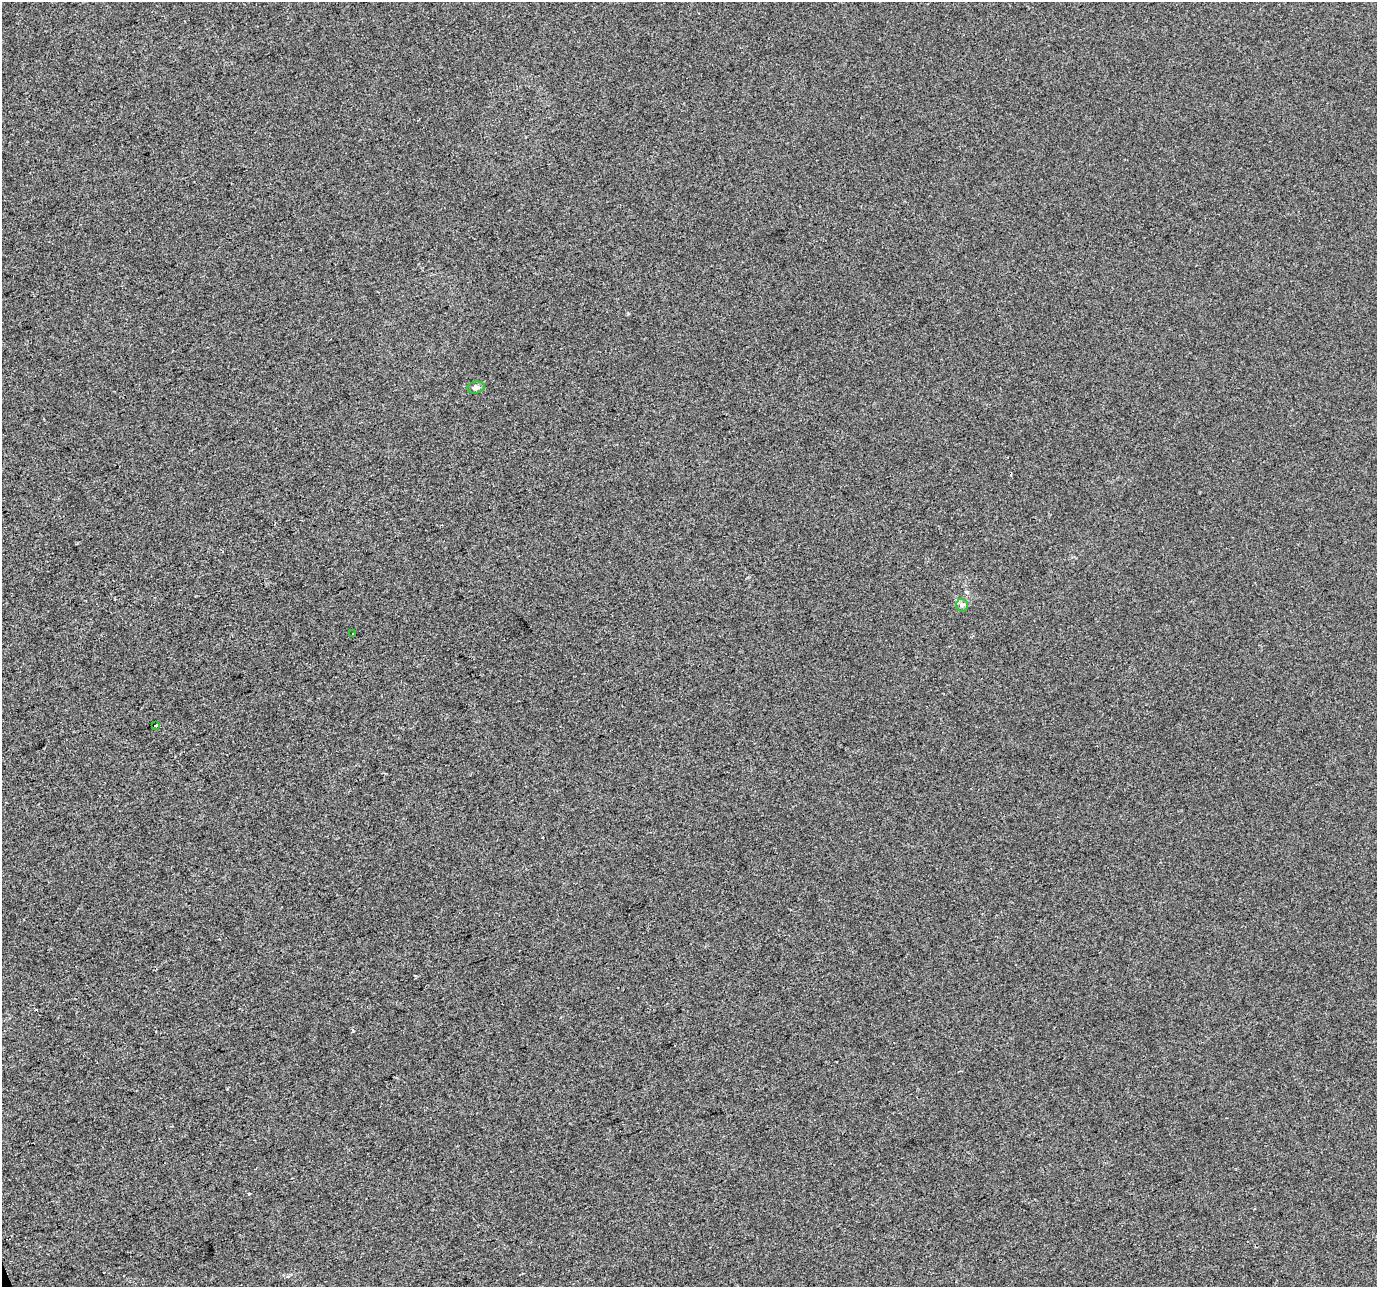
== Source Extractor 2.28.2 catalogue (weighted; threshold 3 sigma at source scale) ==
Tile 7 of 4 x 4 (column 3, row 2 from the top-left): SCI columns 2752-4126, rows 2698-3982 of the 5501 x 5340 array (HDU 1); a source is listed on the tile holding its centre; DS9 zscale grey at full resolution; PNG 1379 x 1289 px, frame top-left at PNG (2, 2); each listed source drawn as its Kron ellipse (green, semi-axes under 4 px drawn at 4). Shown black and unused: <1% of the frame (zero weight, under 2 of 3 exposures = <1% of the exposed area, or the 3 px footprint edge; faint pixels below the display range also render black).
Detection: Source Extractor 2.28.2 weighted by HDU 2 'WHT'; one run over the whole footprint, this tile lists its part. Background -1.26e-04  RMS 0.0056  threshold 0.0253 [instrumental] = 3 sigma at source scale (4.5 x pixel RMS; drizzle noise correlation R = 1.50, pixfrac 1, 0.0396/0.0396 arcsec/px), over >= 5 px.
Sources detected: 6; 2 cosmic-ray / hot-pixel residue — neither listed nor drawn; the other 4 listed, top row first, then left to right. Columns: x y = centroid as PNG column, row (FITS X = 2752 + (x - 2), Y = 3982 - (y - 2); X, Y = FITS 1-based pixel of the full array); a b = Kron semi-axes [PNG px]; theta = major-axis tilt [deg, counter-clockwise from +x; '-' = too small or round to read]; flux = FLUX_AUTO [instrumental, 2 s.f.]
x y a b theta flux
476 387 9 6 11 1.9
962 605 6 6 - 1.4
353 634 3 3 - 2.8
156 725 3 3 - 1.6